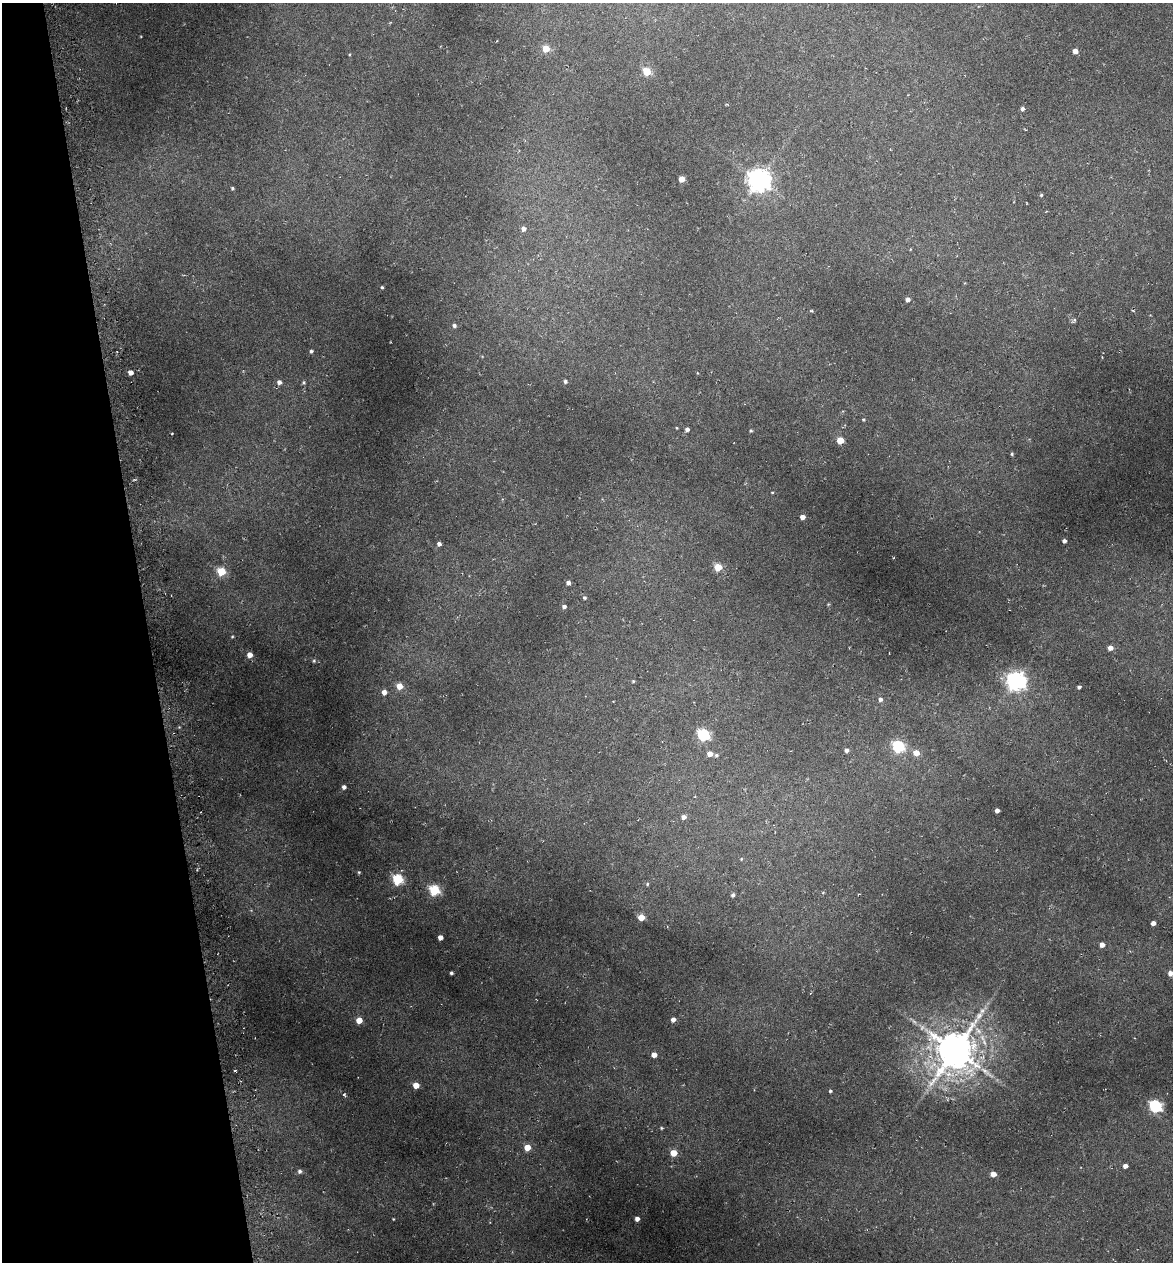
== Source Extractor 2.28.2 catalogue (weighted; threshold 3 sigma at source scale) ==
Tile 5 of 4 x 4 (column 1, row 2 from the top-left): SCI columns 144-1314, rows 2598-3857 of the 4922 x 5194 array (HDU 1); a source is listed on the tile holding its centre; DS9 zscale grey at full resolution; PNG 1175 x 1264 px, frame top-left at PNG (2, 3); no overlay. Shown black and unused: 12% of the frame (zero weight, under 3 of 6 exposures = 5% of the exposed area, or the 3 px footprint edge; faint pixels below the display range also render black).
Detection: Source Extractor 2.28.2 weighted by HDU 2 'WHT'; one run over the whole footprint, this tile lists its part. Background 0.045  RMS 0.0048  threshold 0.0197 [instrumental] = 3 sigma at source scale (4.09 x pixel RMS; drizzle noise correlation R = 1.36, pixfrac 0.8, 0.0396/0.0396 arcsec/px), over >= 5 px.
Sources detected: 87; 1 too faint to see at this stretch — not listed; the other 86 listed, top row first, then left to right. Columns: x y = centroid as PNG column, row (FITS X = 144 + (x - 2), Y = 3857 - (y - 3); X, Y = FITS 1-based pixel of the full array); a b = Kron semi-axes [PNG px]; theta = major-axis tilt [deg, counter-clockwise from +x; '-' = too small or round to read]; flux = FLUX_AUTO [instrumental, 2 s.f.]
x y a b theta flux
546 49 5 5 - 9.2
1075 51 4 4 - 3.2
647 72 5 5 - 17
1022 109 4 4 - 1.4
682 179 5 4 - 6.2
759 180 8 7 - 410
232 188 4 3 - 0.65
1041 195 4 4 - 0.58
523 229 6 5 - 2
382 287 3 3 - 0.54
908 299 4 4 - 2
811 311 5 3 - 0.5
1133 311 5 3 - 0.36
1074 320 6 4 -90 0.61
454 326 5 5 - 1.1
311 351 4 4 - 0.87
130 372 4 4 - 2.8
697 373 4 3 - 0.29
565 381 4 4 - 0.93
279 382 5 5 - 1.8
304 382 5 4 - 0.57
863 420 4 3 - 0.44
677 428 3 3 - 0.35
687 429 5 4 - 1.5
751 431 4 4 - 0.6
172 433 3 2 - 0.32
840 441 5 5 - 9.6
1012 454 4 4 - 0.64
772 492 4 2 - 0.35
802 517 4 4 - 3
1064 541 4 4 - 1.3
439 544 4 4 - 1.7
718 567 5 5 - 12
221 571 5 5 - 18
568 583 5 4 - 1.7
584 598 5 5 - 0.8
564 606 5 4 - 1.3
232 637 4 3 - 0.4
1110 648 5 4 - 2.6
250 655 4 4 - 3.8
314 661 5 4 - 0.58
633 681 4 4 - 0.51
1016 681 7 7 - 230
399 686 5 5 - 6.6
1079 687 4 3 - 0.92
384 692 5 5 - 2.8
880 699 5 5 - 1.3
703 735 6 5 - 50
898 747 6 5 - 51
846 750 5 4 - 1.5
916 753 5 5 - 5.9
710 754 5 4 - 3.7
716 755 4 4 - 0.65
344 787 4 4 - 1.5
997 810 4 4 - 2.1
684 817 5 5 - 2
741 859 4 3 - 0.38
359 872 4 4 - 0.48
398 879 6 5 - 36
647 884 5 5 - 0.69
434 890 6 5 - 37
823 892 5 3 - 0.41
733 895 4 4 - 1.1
641 917 5 5 - 8.7
1153 923 4 4 - 2.4
440 937 4 4 - 2.9
1102 945 4 4 - 3
451 973 3 3 - 0.87
1170 973 5 5 - 2.8
359 1020 5 4 - 7.1
673 1020 5 4 - 2.3
955 1050 13 12 - 1500
654 1055 4 4 - 3.7
235 1071 4 3 - 0.45
416 1085 4 4 - 6.7
830 1091 3 3 - 0.66
344 1094 5 4 - 0.63
1155 1106 6 5 - 67
661 1128 4 3 - 0.46
527 1147 5 4 - 8
673 1153 5 4 - 8.9
1125 1166 4 4 - 2.3
300 1171 5 5 - 1.2
993 1174 5 4 - 4.1
393 1219 3 2 - 0.32
637 1219 4 4 - 2.3
Isophote crosses this tile's border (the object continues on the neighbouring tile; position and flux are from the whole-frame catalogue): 1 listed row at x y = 1170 973